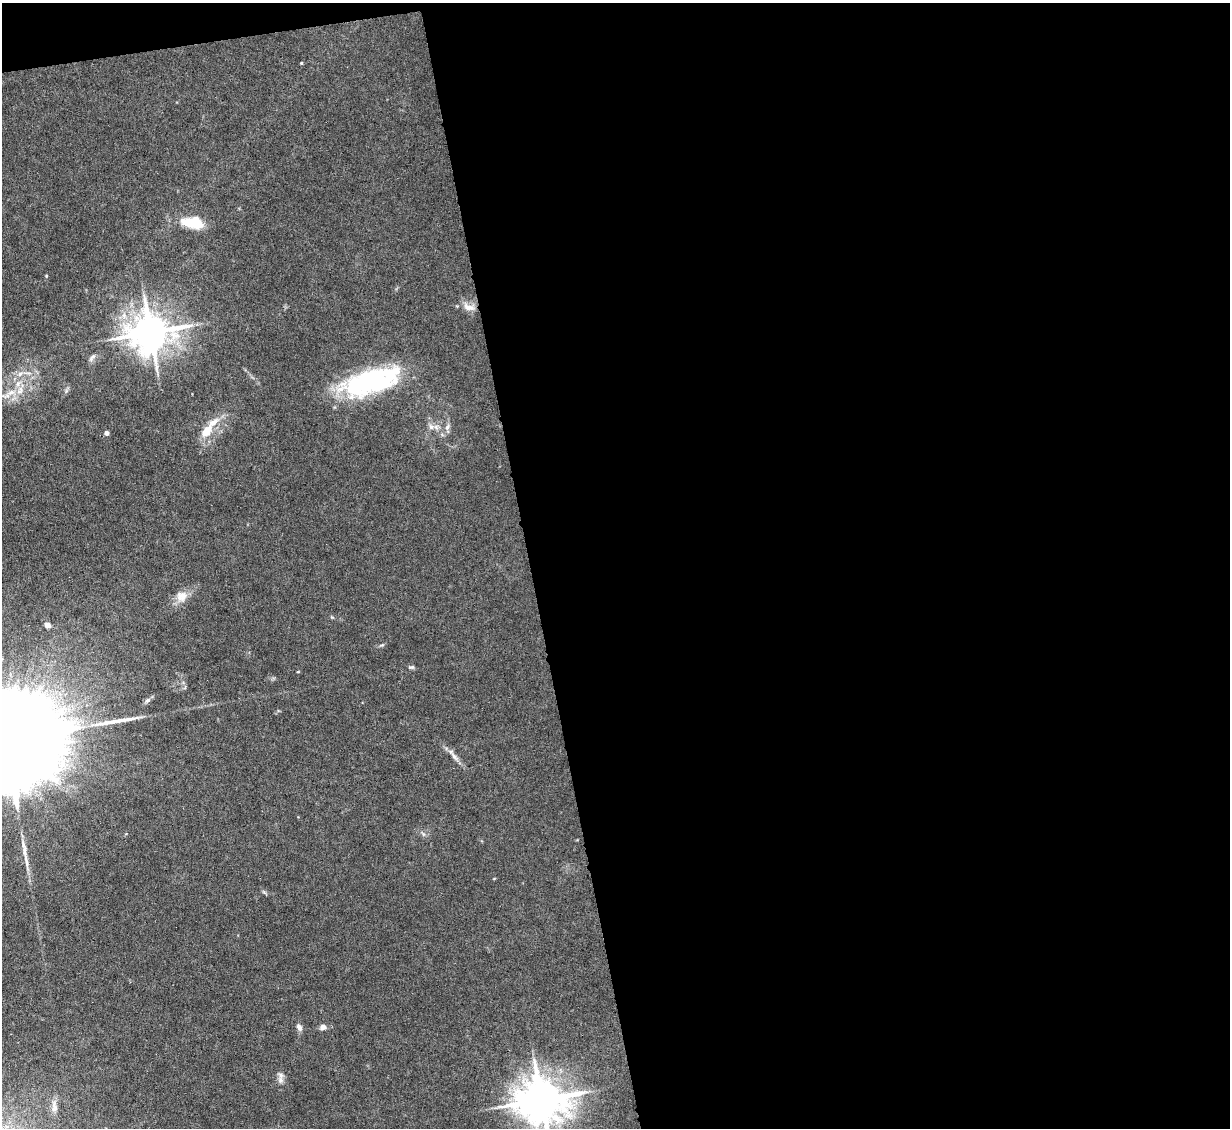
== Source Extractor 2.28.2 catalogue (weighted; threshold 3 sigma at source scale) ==
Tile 4 of 4 x 4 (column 4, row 1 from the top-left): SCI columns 3683-4910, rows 3628-4753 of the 4910 x 4886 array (HDU 1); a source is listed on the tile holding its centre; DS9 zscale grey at full resolution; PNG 1232 x 1130 px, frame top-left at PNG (2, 3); no overlay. Shown black and unused: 58% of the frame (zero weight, under 4 of 8 exposures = <1% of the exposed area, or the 3 px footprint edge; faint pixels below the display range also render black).
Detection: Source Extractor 2.28.2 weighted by HDU 2 'WHT'; one run over the whole footprint, this tile lists its part. Background 0.0668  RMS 0.0031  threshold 0.0126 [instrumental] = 3 sigma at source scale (4.09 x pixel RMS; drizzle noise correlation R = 1.36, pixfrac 0.8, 0.05/0.05 arcsec/px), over >= 5 px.
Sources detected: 32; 1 inside a brighter object's white glare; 1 long thin detection or spike segment (spike, bleed or trail) — not listed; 2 inside a brighter listed object's ellipse — not listed separately; the other 28 listed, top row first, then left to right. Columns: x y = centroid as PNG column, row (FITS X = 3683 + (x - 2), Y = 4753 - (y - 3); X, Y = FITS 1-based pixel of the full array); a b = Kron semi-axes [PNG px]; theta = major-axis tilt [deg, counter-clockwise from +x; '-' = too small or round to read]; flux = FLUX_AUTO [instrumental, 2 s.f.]
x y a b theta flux
301 63 4 3 - 0.28
192 223 31 12 -13 7.6
46 276 4 3 - 0.27
469 307 18 9 -21 2.8
150 332 12 11 - 860
92 358 13 6 53 1
20 374 10 6 22 1.4
368 382 60 22 17 51
11 393 22 8 15 3.9
213 422 20 9 37 3.6
431 427 8 8 - 1.5
447 427 9 6 60 1.1
207 431 10 7 48 5.3
106 433 4 4 - 1.4
182 596 16 14 26 3.7
47 625 6 5 - 1.3
382 645 6 4 40 0.42
411 667 8 5 0 0.56
147 700 9 5 43 0.82
4 741 66 20 8 17000
454 757 17 5 -53 1.7
423 834 7 4 -71 0.53
25 851 24 7 -85 2.8
299 1027 10 6 -60 1.2
323 1027 8 7 - 1.2
280 1080 10 8 -75 1.5
541 1100 14 12 -1 1100
54 1107 18 7 -85 2
Isophote crosses this tile's border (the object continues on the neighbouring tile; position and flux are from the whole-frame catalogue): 2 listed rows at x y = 4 741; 541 1100
Unlisted compact peaks at least as high as the median listed source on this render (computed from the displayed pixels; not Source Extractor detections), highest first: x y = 332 617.